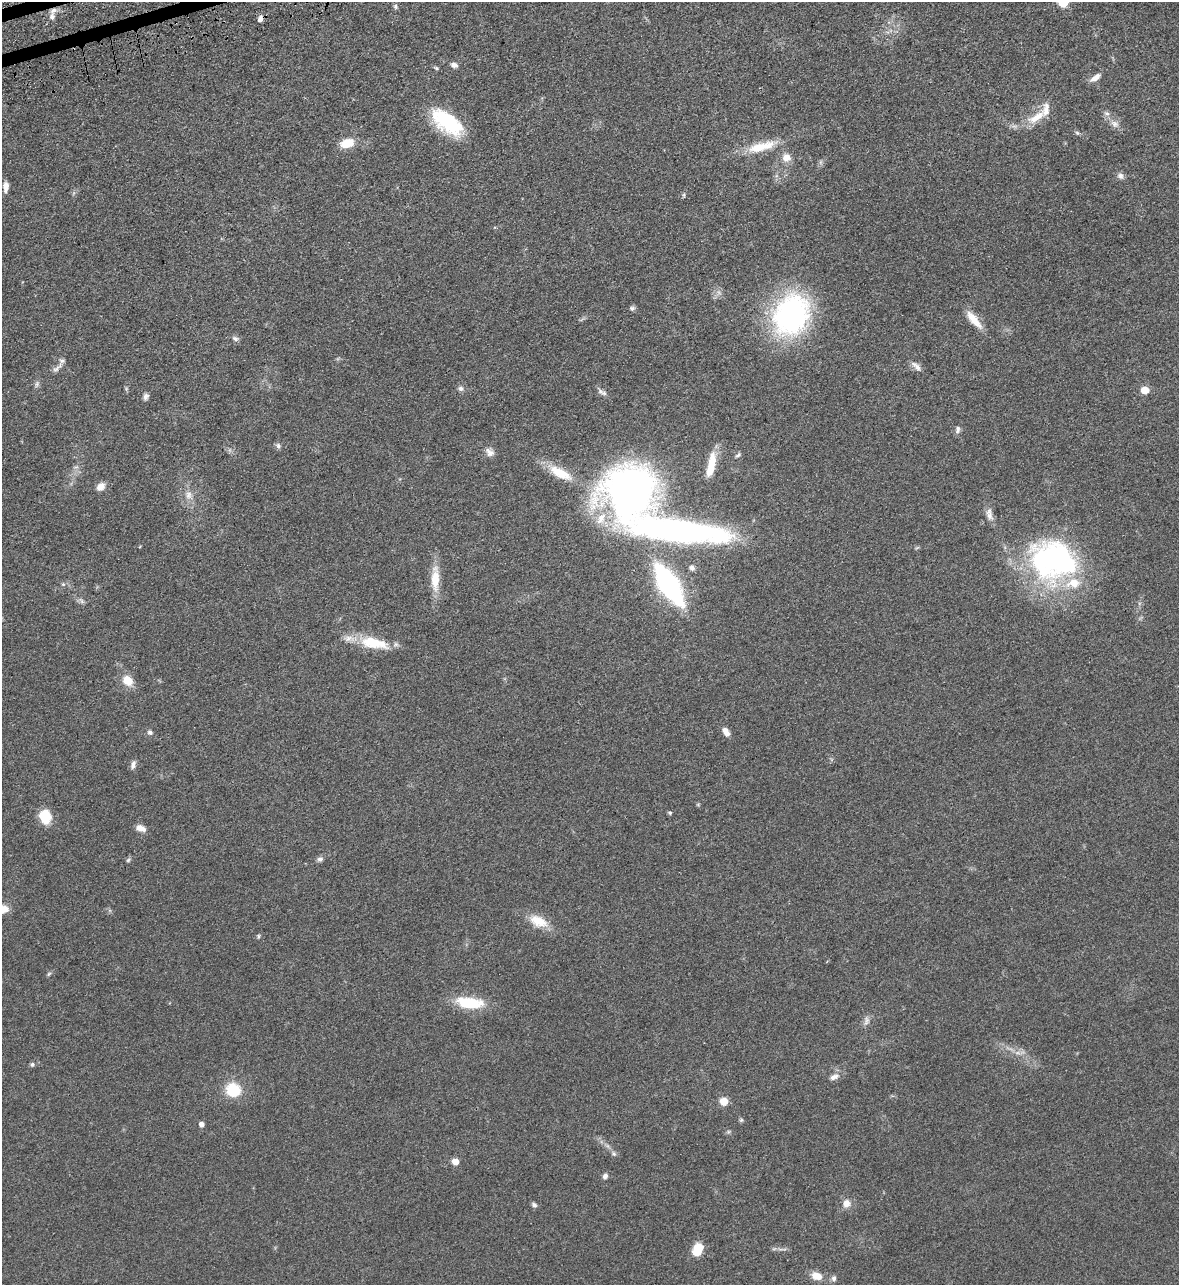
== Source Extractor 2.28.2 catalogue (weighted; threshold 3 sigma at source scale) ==
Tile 11 of 4 x 4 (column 3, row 3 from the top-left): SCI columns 2538-3714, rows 1335-2617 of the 5195 x 5235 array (HDU 1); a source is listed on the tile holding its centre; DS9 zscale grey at full resolution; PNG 1181 x 1287 px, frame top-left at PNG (2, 2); no overlay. Shown black and unused: <1% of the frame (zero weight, under 3 of 5 exposures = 4% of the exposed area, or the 3 px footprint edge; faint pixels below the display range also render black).
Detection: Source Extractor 2.28.2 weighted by HDU 2 'WHT'; one run over the whole footprint, this tile lists its part. Background 0.047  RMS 0.0063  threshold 0.0284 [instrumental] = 3 sigma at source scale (4.5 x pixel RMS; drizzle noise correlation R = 1.50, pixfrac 1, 0.05/0.05 arcsec/px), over >= 5 px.
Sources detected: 86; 1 too faint to see at this stretch — not listed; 6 inside a brighter listed object's ellipse — not listed separately; the other 79 listed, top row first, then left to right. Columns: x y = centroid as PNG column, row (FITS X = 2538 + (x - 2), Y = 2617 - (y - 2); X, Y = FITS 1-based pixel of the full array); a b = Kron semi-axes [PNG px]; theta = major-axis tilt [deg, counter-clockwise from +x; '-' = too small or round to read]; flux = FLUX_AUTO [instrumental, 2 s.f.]
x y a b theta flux
1063 2 6 5 - 35
395 6 7 6 - 1.2
53 10 10 7 19 2.7
260 19 8 6 71 2.4
454 65 9 6 -15 2.5
436 68 6 4 -44 0.88
1095 78 15 6 36 4
1107 113 7 7 - 2.1
1036 117 31 11 32 12
447 122 41 20 -37 39
1115 124 14 8 -37 3.9
1077 133 6 5 - 1
347 143 13 8 15 14
761 146 43 12 14 17
786 157 11 11 - 5.5
821 162 7 4 71 1.2
1120 176 9 8 - 2.4
6 186 12 6 89 3.9
684 195 5 5 - 0.92
632 308 8 6 15 1.4
791 315 50 40 64 110
974 320 28 9 -49 9.6
235 338 9 6 -30 1.7
916 366 17 7 -43 3.3
58 368 20 5 41 3
37 384 9 6 75 1.7
461 388 7 6 - 1.9
1145 390 5 5 - 14
604 393 9 6 -16 2
146 396 8 6 67 2
958 429 11 6 78 2.1
278 446 8 6 -74 1.6
490 452 12 9 -50 3.7
738 455 8 5 37 1.4
711 465 33 9 78 13
560 473 34 12 -28 16
101 487 10 7 45 4.8
630 492 69 61 -80 260
188 495 12 9 86 4.5
989 514 18 8 -78 4.2
682 532 104 26 -4 180
1053 560 60 49 -16 140
692 568 7 6 - 2.3
435 579 35 10 90 13
63 584 6 5 - 1
669 585 32 11 -58 170
82 601 7 4 -71 1.2
373 643 37 14 -10 22
128 681 11 9 -37 10
150 732 7 6 - 1.6
726 732 11 7 -60 3.9
133 765 11 6 75 2.4
698 805 6 4 0 0.67
670 813 5 4 - 0.96
45 817 16 12 -74 13
141 828 10 6 -20 4.9
320 859 7 7 - 1.9
128 860 6 5 - 0.98
3 909 13 10 24 6.1
538 921 25 13 -24 12
258 936 6 5 - 0.95
49 974 6 5 - 0.94
469 1003 32 13 -6 23
866 1021 13 7 80 2.9
32 1064 6 5 - 1.2
834 1077 14 7 26 3.6
233 1090 18 16 -24 18
724 1101 5 5 - 13
741 1120 6 5 - 0.93
202 1124 5 5 - 3.2
614 1154 8 6 -33 1.5
455 1161 5 5 - 8.7
605 1176 7 6 - 2
846 1203 11 9 79 4.7
534 1205 8 5 -33 1.5
698 1249 13 9 63 14
782 1249 15 3 0 1.7
817 1276 13 9 -19 6.9
834 1278 8 7 - 1.7
Overlapping masked pixels (flux is a lower limit): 1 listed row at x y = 53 10
Isophote crosses this tile's border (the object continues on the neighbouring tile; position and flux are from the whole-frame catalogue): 2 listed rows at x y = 1063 2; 3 909